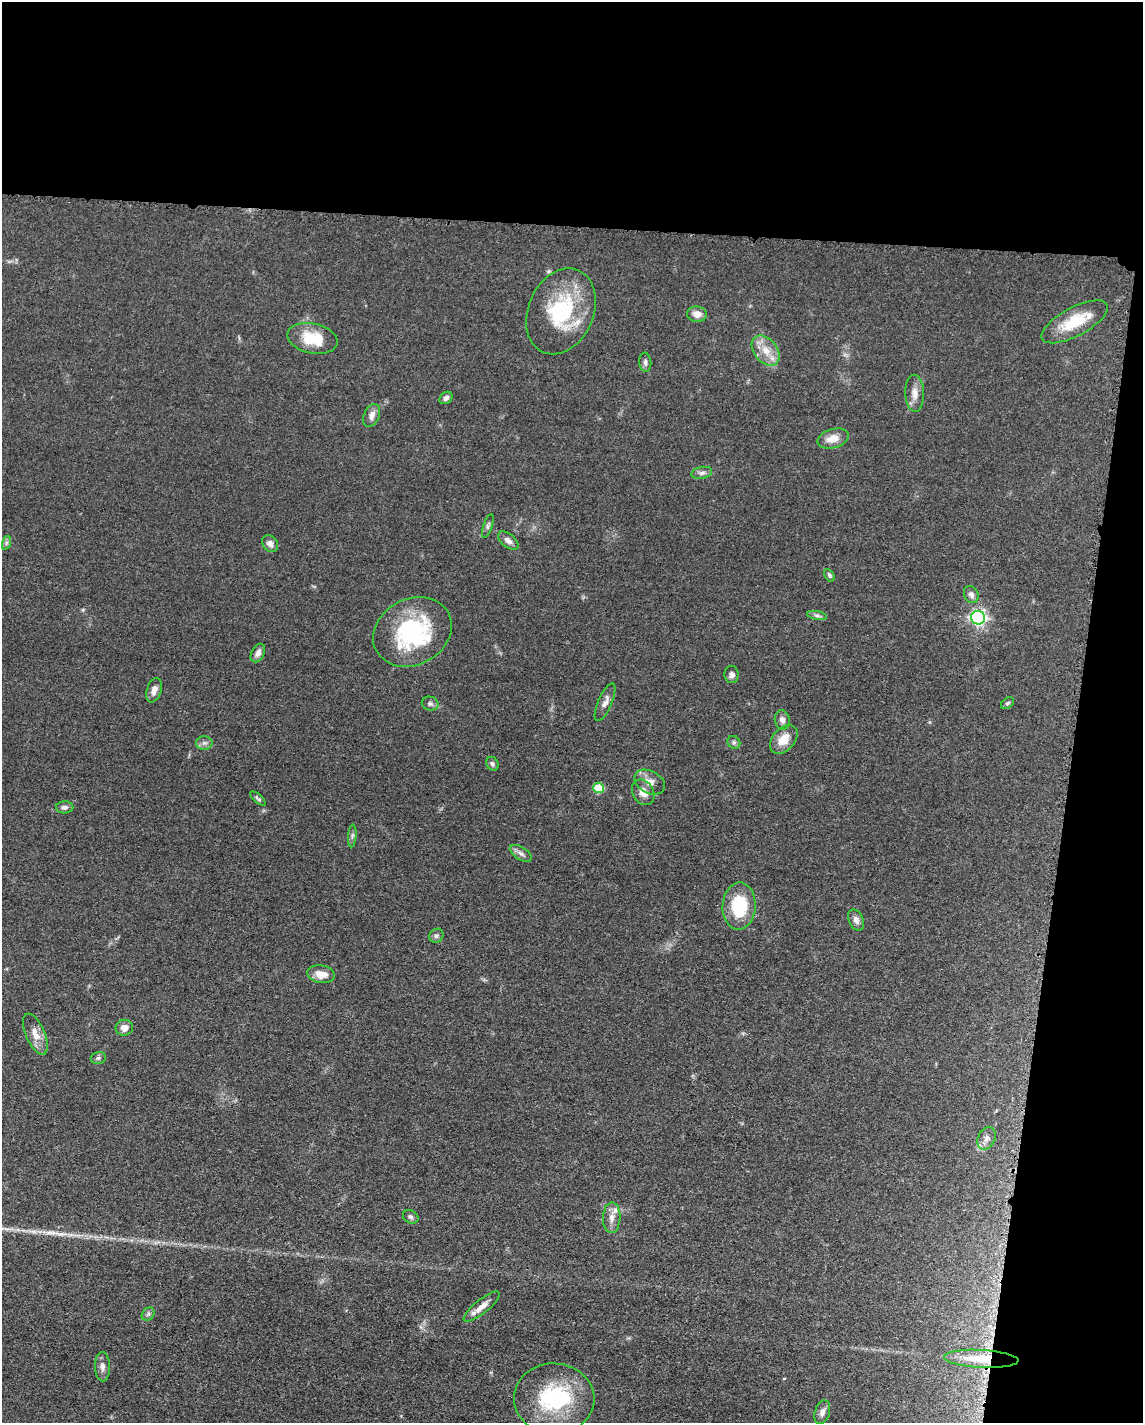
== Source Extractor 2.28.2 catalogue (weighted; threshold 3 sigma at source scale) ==
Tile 4 of 4 x 3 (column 4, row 1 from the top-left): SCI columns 3437-4577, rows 3071-4491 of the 4591 x 4659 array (HDU 1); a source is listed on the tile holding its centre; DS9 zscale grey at full resolution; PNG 1145 x 1425 px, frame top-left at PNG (2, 2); each listed source drawn as its Kron ellipse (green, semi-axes under 4 px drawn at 4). Shown black and unused: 22% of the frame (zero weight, under 3 of 5 exposures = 4% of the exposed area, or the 3 px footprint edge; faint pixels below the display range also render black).
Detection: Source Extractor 2.28.2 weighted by HDU 2 'WHT'; one run over the whole footprint, this tile lists its part. Background 0.0483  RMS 0.0056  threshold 0.0254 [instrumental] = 3 sigma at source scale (4.5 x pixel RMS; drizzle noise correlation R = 1.50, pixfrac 1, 0.05/0.05 arcsec/px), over >= 5 px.
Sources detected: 59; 1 inside a brighter object's white glare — neither listed nor drawn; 4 inside a brighter listed object's ellipse — not listed separately; the other 54 listed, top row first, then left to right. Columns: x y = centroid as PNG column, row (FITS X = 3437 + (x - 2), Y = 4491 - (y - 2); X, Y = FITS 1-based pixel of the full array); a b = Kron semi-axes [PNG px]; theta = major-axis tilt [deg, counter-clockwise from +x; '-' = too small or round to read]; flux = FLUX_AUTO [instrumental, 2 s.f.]
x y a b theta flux
561 311 45 32 66 47
697 314 10 7 -7 4.5
1075 322 37 14 28 21
312 338 25 15 -12 18
766 350 17 11 -51 8.5
645 362 10 6 -85 1.7
915 393 18 9 -88 4.8
446 398 7 5 38 1.9
372 415 12 7 66 3.7
833 438 16 9 16 6.8
702 473 10 6 11 1.8
488 526 12 4 72 1.5
508 541 12 6 -39 3
6 543 7 4 71 1.2
270 544 9 7 -54 3.1
829 575 7 4 -59 1.1
971 594 9 7 -63 2.1
817 615 10 4 -11 1.5
978 618 7 6 - 150
412 632 41 33 28 57
258 653 10 6 61 2.8
732 674 8 7 - 2.3
154 690 12 7 73 3.4
605 702 20 7 66 3.4
1007 703 7 5 40 1.1
430 704 8 7 - 1.8
782 720 9 7 -78 2.8
784 739 16 11 49 8.4
734 742 7 5 -45 1.4
204 743 8 6 0 1.9
492 764 7 6 - 1.3
650 782 16 11 -29 5.2
598 788 5 5 - 20
643 792 13 10 -58 5.4
258 799 10 4 -42 1.2
65 807 9 6 2 2.1
352 836 11 3 85 1.2
521 853 12 6 -33 2.3
739 906 24 16 86 25
856 920 11 7 -64 2.9
436 936 7 6 - 1.5
321 974 14 8 -8 6.2
124 1028 9 8 - 3.7
35 1034 22 9 -67 6.3
98 1058 8 5 15 1.3
986 1138 12 8 65 3
411 1217 8 6 -32 1.4
612 1218 15 9 88 4.4
482 1307 22 7 39 5.1
148 1314 7 5 48 1.4
981 1359 37 9 -3 15
102 1367 14 7 -88 3.2
554 1399 40 35 -3 53
822 1412 12 7 73 2.9
Overlapping masked pixels (flux is a lower limit): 1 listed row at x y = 981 1359